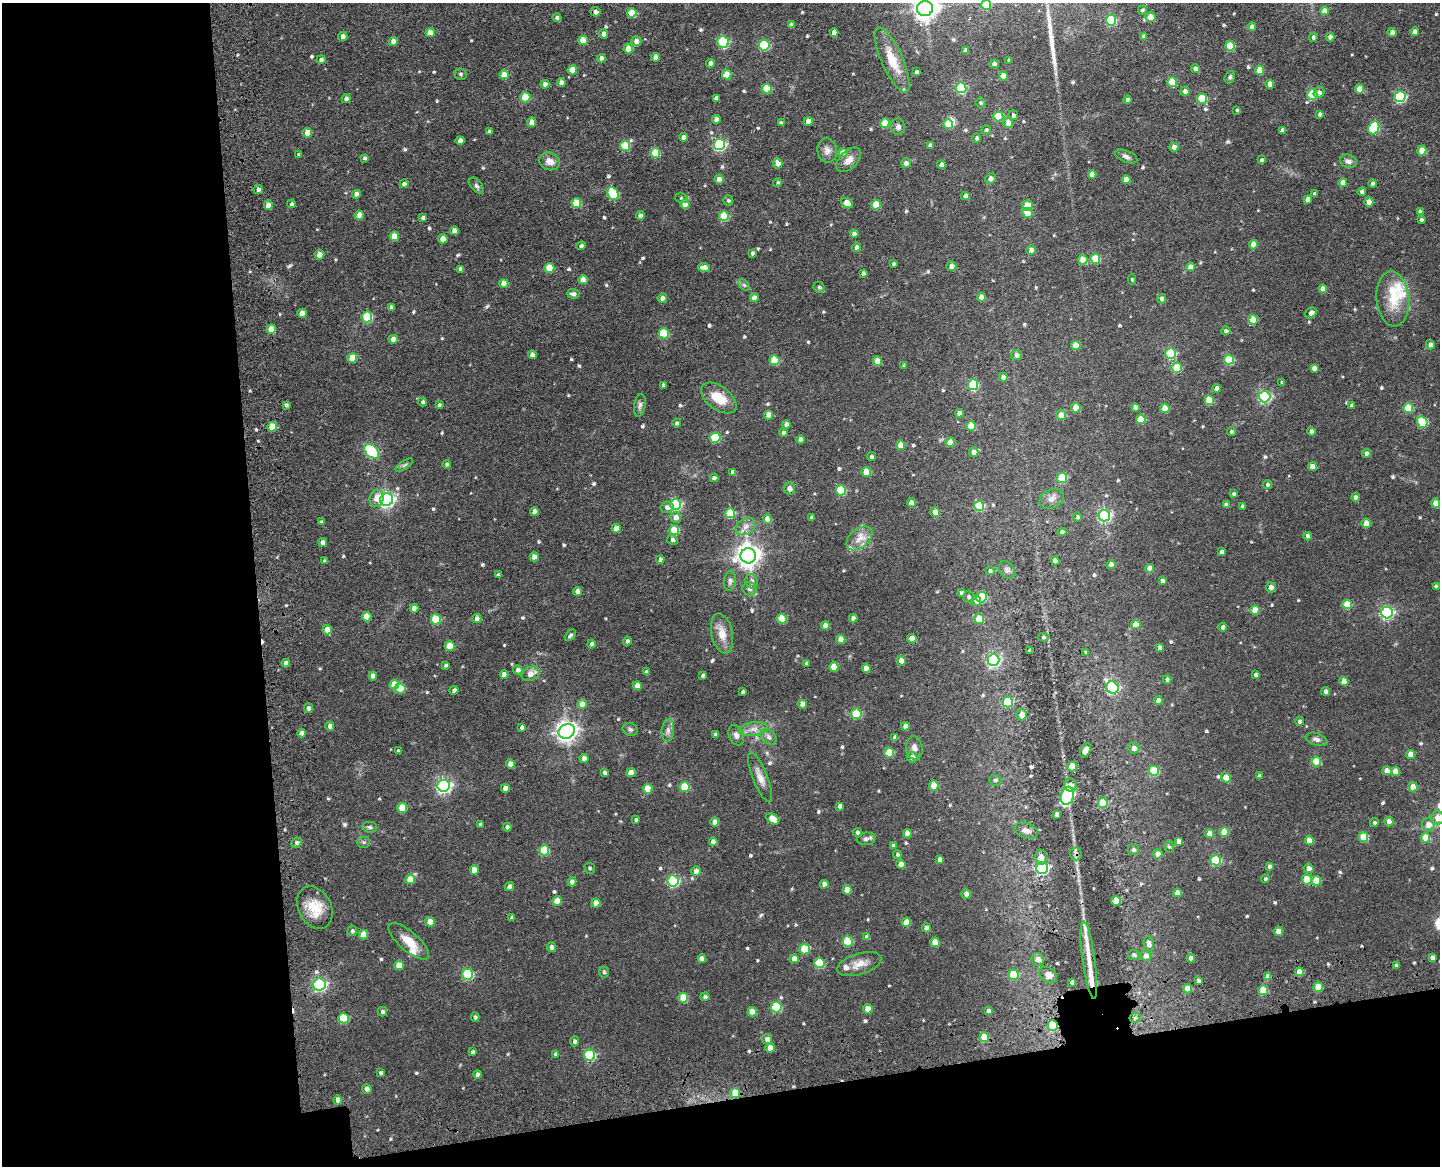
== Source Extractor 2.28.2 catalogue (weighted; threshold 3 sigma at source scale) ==
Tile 10 of 3 x 4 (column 1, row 4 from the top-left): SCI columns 305-1742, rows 113-1276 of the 4896 x 4920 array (HDU 1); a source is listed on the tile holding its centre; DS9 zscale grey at full resolution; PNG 1442 x 1168 px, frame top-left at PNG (2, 3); each listed source drawn as its Kron ellipse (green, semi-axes under 4 px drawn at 4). Shown black and unused: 24% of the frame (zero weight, under 3 of 4 exposures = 9% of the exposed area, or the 3 px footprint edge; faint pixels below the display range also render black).
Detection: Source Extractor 2.28.2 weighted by HDU 2 'WHT'; one run over the whole footprint, this tile lists its part. Background 0.0674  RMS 0.008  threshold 0.0358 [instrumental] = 3 sigma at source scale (4.5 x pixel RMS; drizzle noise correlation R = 1.50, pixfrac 1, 0.05/0.05 arcsec/px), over >= 5 px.
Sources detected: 646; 1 inside a brighter object's white glare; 2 cosmic-ray / hot-pixel residue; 1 long thin detection or spike segment (spike, bleed or trail) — neither listed nor drawn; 8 inside a brighter listed object's ellipse — not listed separately; of the other 634, all 500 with FLUX_AUTO >= 1.34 (the completeness limit of this list) listed and drawn (134 fainter detections not listed), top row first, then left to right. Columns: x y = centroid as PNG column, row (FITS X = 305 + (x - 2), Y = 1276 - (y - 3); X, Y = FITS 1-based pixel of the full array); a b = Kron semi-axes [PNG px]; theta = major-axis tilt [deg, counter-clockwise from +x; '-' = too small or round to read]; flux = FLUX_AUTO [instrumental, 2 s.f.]
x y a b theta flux
986 5 5 5 - 20
925 9 8 7 - 690
1142 10 4 4 - 1.5
1325 11 4 4 - 7.4
596 12 5 5 - 2.8
632 13 5 4 - 16
1150 17 5 5 - 9.7
557 18 4 4 - 1.8
1111 20 5 5 - 53
791 25 4 4 - 3.2
1252 27 4 4 - 3.3
834 32 4 4 - 5.9
1392 32 4 4 - 3.9
1415 32 4 4 - 3.9
430 33 5 4 - 9.2
603 34 5 4 - 3.5
343 36 4 4 - 3.5
1144 37 4 4 - 4.2
1313 37 4 4 - 2
1330 37 4 4 - 3.2
583 40 5 4 - 12
393 41 4 4 - 4.4
636 41 5 5 - 3.9
723 42 6 5 - 61
764 45 5 5 - 53
1230 46 5 5 - 24
628 49 4 4 - 10
965 50 4 4 - 3
656 57 4 4 - 4.8
601 58 4 4 - 3.5
321 60 4 4 - 2.5
892 60 35 10 -66 20
1009 60 4 4 - 1.8
711 63 5 4 - 3.7
994 64 4 4 - 4.4
1195 68 4 4 - 3.4
572 70 5 4 - 12
1259 70 5 4 - 12
916 72 3 3 - 2
460 74 6 5 - 1.8
504 75 5 4 - 11
727 75 5 4 - 16
1003 76 4 4 - 9.2
1230 77 6 5 - 1.5
561 82 4 4 - 3.6
1172 82 5 5 - 26
545 84 4 4 - 4
1270 84 4 4 - 7.8
961 88 5 5 - 64
767 89 5 5 - 26
1359 89 4 4 - 9.5
1185 91 4 4 - 2.9
1319 92 6 5 - 2.6
1312 95 5 5 - 41
525 97 5 5 - 25
1400 97 5 5 - 83
716 98 4 4 - 3.9
1202 98 5 5 - 34
346 99 4 4 - 3.3
1127 100 4 4 - 2.4
981 103 5 5 - 1.5
1237 110 3 3 - 1.4
1320 114 4 3 - 2
1013 115 5 4 - 2.6
998 116 5 5 - 36
716 119 4 4 - 5
808 121 4 4 - 7.1
532 122 4 4 - 7.1
781 123 4 3 - 1.6
885 123 5 5 - 20
1008 123 5 4 - 9.9
948 124 5 4 - 20
898 127 8 7 - 2.8
1374 128 7 5 67 58
986 130 5 4 - 1.4
1282 130 4 4 - 3.8
489 132 4 4 - 2.7
307 133 5 4 - 8.4
683 137 4 4 - 3.6
976 138 5 4 - 2.1
460 141 4 4 - 5
719 144 5 5 - 110
930 145 4 4 - 2.1
625 146 5 5 - 34
1174 147 4 4 - 7
827 150 12 9 -83 4.7
1422 151 4 4 - 16
843 152 5 4 - 8
655 153 5 5 - 26
299 155 4 4 - 1.4
1126 156 12 5 -22 2.6
365 158 4 3 - 1.6
849 160 15 9 43 6.2
1261 160 4 3 - 1.7
550 161 10 8 -22 6
1348 161 8 6 -17 3.5
906 163 5 5 - 3.2
778 164 5 4 - 4.5
942 165 4 4 - 4.8
1092 175 4 4 - 5.9
991 178 5 5 - 4.3
719 179 4 4 - 5.8
1126 180 4 4 - 11
778 182 5 4 - 1.5
1343 182 4 4 - 7.1
404 184 4 4 - 3.4
1373 184 4 4 - 2.4
476 186 9 5 -52 2
258 189 5 4 - 3
1362 192 4 4 - 3.3
613 193 7 5 -65 47
356 194 4 4 - 4.2
1315 194 4 3 - 1.9
965 196 4 4 - 3.7
681 198 6 5 - 1.4
1308 199 4 4 - 4.3
728 200 5 5 - 1.5
1369 202 4 4 - 8.6
576 203 5 5 - 22
847 203 6 4 -34 9.6
292 204 4 4 - 1.6
685 204 4 4 - 11
268 205 4 4 - 9.2
876 205 5 5 - 18
1027 206 5 5 - 22
1420 212 4 4 - 3.8
1027 213 5 4 - 14
359 215 4 4 - 8
640 216 4 4 - 3.3
724 216 5 5 - 32
423 218 4 4 - 3
1421 220 4 4 - 1.3
454 231 4 4 - 6.4
854 234 4 4 - 3.1
394 236 5 4 - 15
443 239 4 4 - 9.1
1253 245 4 4 - 10
581 246 5 4 - 2.1
857 247 4 4 - 3.5
1031 250 5 4 - 4.9
752 253 4 3 - 1.7
319 255 5 5 - 5.2
1095 259 5 5 - 34
1083 260 5 4 - 12
894 264 3 3 - 1.4
951 266 5 4 - 3.9
704 267 6 4 -5 4.1
1190 267 4 4 - 6
549 268 5 5 - 21
461 269 4 4 - 4
863 273 4 3 - 2
583 280 4 4 - 8.5
1132 280 5 4 - 1.4
504 284 4 4 - 7.9
744 285 7 4 -44 1.5
819 287 6 5 - 1.7
1323 289 4 4 - 6.4
573 294 6 5 - 3
981 297 4 4 - 5.8
662 298 5 4 - 5.1
754 298 4 4 - 4.7
1162 299 5 4 - 3
1393 299 28 16 -85 22
391 307 4 4 - 2
302 313 4 4 - 7.3
1311 313 6 5 - 3.5
367 317 5 5 - 46
1253 320 5 4 - 19
271 329 5 4 - 14
1226 331 4 4 - 1.8
664 333 5 5 - 40
393 339 4 4 - 5.7
1076 345 4 4 - 11
1430 345 4 4 - 3.2
1170 354 5 5 - 52
532 355 4 4 - 3.9
1017 355 5 5 - 3.6
352 358 5 5 - 15
774 360 5 5 - 25
1229 360 5 5 - 38
877 361 4 4 - 12
904 366 4 4 - 1.8
1177 368 5 5 - 32
1314 368 4 4 - 4.1
1003 377 4 4 - 3.4
1282 383 4 3 - 1.8
663 385 4 3 - 2.6
973 385 5 5 - 39
1217 388 4 4 - 3.5
1265 397 6 5 - 120
719 398 20 11 -37 18
1209 400 5 5 - 19
423 402 4 4 - 1.4
286 405 4 3 - 1.7
439 405 4 3 - 1.6
640 405 11 5 81 2.7
1352 406 4 4 - 3.2
1135 407 4 4 - 3.1
1076 408 5 5 - 13
1165 408 5 4 - 14
1408 408 5 5 - 23
959 413 4 4 - 4.4
768 415 4 4 - 6.2
1061 415 5 5 - 6.2
1141 419 4 4 - 20
1422 422 6 5 - 45
677 423 4 4 - 1.9
786 424 4 4 - 3.8
971 426 5 4 - 20
272 427 5 5 - 16
1311 431 4 4 - 4.8
1231 432 4 4 - 1.5
783 433 4 4 - 2.5
715 438 5 5 - 47
801 440 4 4 - 4.9
950 442 4 4 - 9.2
901 445 4 4 - 11
372 451 8 5 -44 81
974 452 5 4 - 4.6
1366 453 4 4 - 2.3
871 457 4 4 - 2.3
447 464 4 4 - 1.5
404 465 10 4 33 1.6
1312 467 4 4 - 8.2
733 472 4 4 - 3.2
866 472 5 4 - 16
714 478 4 4 - 3.4
1062 478 5 5 - 40
1267 484 4 4 - 1.8
789 488 6 6 - 2.6
841 490 5 5 - 37
1234 494 4 3 - 1.6
1355 497 4 4 - 2.6
377 498 8 7 - 7.3
1052 499 13 9 22 4.7
387 500 6 6 - 230
911 503 4 4 - 5.7
1436 503 4 4 - 11
675 505 5 5 - 74
1226 505 4 4 - 4.8
979 506 5 5 - 39
667 507 6 5 - 3.4
1242 507 4 3 - 2.6
534 511 4 4 - 4.1
935 512 5 5 - 5.8
730 513 5 5 - 33
1104 516 6 5 - 130
676 517 5 5 - 5.1
812 517 4 3 - 2.3
1078 517 4 4 - 1.6
767 519 4 4 - 9.2
321 522 4 4 - 1.5
1366 523 4 4 - 11
746 526 11 7 33 4.5
616 528 4 4 - 8.1
674 530 5 5 - 26
1062 532 4 4 - 2.3
1308 536 4 4 - 2.9
859 538 15 9 39 8.2
672 540 5 5 - 2.3
323 542 4 4 - 4.3
1222 552 4 4 - 2.9
748 556 7 7 - 670
534 557 4 4 - 5.8
660 559 4 4 - 2.2
325 561 4 4 - 1.5
1055 561 4 4 - 4
1111 565 4 4 - 5.7
1149 568 4 4 - 8.5
1007 570 9 7 -50 2.6
990 571 4 4 - 2
498 575 4 4 - 1.8
730 581 10 6 83 2.4
752 581 7 6 - 2.9
1162 581 4 4 - 2.3
1271 587 5 5 - 4.1
1436 587 4 4 - 2.5
749 589 7 7 - 3.8
578 591 4 4 - 4.3
962 593 4 4 - 3.3
969 597 6 5 - 2.1
982 597 5 5 - 34
976 601 5 5 - 4.7
1347 604 5 4 - 21
414 608 4 4 - 4.8
1255 610 5 4 - 16
1387 613 6 5 - 130
367 617 5 4 - 13
477 618 4 4 - 4.1
853 618 4 4 - 3.1
436 619 5 5 - 32
782 619 5 5 - 24
979 619 5 5 - 19
1136 624 4 4 - 9.8
825 625 4 4 - 7.3
1223 627 4 4 - 2.2
327 630 5 4 - 9.1
722 634 20 10 -78 10
570 635 6 4 46 1.8
1043 637 5 4 - 1.5
912 638 4 4 - 7.9
841 639 4 4 - 10
627 641 4 4 - 2
591 644 4 4 - 2.4
450 646 5 5 - 20
1159 647 4 3 - 2.3
1030 650 4 3 - 2.1
1086 652 4 3 - 1.6
993 660 6 6 - 130
901 661 5 4 - 5.2
286 663 4 4 - 4.2
806 663 4 3 - 1.4
446 665 3 3 - 1.6
834 667 5 4 - 16
866 668 4 4 - 8.6
518 670 5 4 - 3.3
646 672 4 4 - 2.1
504 674 4 4 - 6.1
531 674 9 6 24 6.8
703 675 4 4 - 1.4
1256 675 4 4 - 3.4
373 676 4 4 - 4.8
1167 679 4 4 - 2.2
1344 682 4 4 - 8.4
394 685 5 4 - 16
637 686 4 4 - 6.5
400 688 5 5 - 19
1112 688 6 5 - 110
454 690 4 4 - 2.4
1326 691 4 4 - 2.6
743 692 3 3 - 1.7
1158 700 4 4 - 4.1
1008 702 5 5 - 34
582 704 4 4 - 7.7
802 704 4 4 - 7.3
308 708 5 4 - 2.7
856 714 5 5 - 39
1022 715 5 5 - 7.5
1300 721 4 4 - 2
330 726 4 4 - 4
905 726 4 4 - 5.2
522 727 4 4 - 2.6
630 729 8 6 -23 1.9
754 729 14 7 9 5.2
668 730 11 6 85 3.4
567 731 8 7 - 500
302 733 4 4 - 3.6
716 734 4 4 - 2
736 735 11 7 -66 3.5
769 737 9 6 -46 2.9
895 737 4 4 - 3.3
1316 739 11 6 -18 2.9
914 748 12 8 -82 4.4
1134 748 5 5 - 4.1
398 751 3 3 - 1.5
1085 751 7 4 59 7.2
889 753 5 5 - 23
1411 754 4 4 - 9.9
912 757 5 5 - 5
584 758 4 4 - 4.5
1316 762 5 5 - 22
510 764 4 4 - 7.3
1072 767 5 5 - 13
1154 771 5 5 - 31
1387 771 4 4 - 7.3
1396 771 5 4 - 8.8
604 773 4 4 - 1.8
631 773 5 4 - 7.6
1259 776 4 4 - 2.8
760 777 27 7 -68 7.2
1226 777 5 4 - 10
995 780 6 5 - 2
1071 785 6 6 - 4.9
444 786 6 6 - 200
934 786 5 4 - 21
685 787 5 5 - 34
1413 787 4 4 - 12
505 788 4 4 - 5.6
648 789 5 5 - 17
1067 796 9 6 75 76
1103 803 5 5 - 19
840 806 4 4 - 3.1
402 808 5 5 - 19
1057 814 4 4 - 4.1
1437 818 6 6 - 7.3
773 819 7 4 -36 14
636 820 4 4 - 1.7
1389 821 5 4 - 4.7
715 822 4 4 - 5.9
1374 823 4 4 - 1.6
480 824 4 3 - 1.8
1428 824 6 6 - 6.5
370 827 7 5 -2 1.8
507 827 4 4 - 2.1
1026 831 12 7 -20 4.4
858 832 4 4 - 2
1224 832 5 4 - 16
907 833 4 4 - 5.7
1210 834 4 4 - 9.5
1363 837 5 4 - 24
1426 838 5 4 - 17
866 839 9 6 7 2.4
1309 840 4 4 - 10
1179 841 4 4 - 4
364 842 6 5 - 1.7
713 842 4 4 - 5.7
297 843 5 5 - 2
893 846 4 4 - 2
1169 847 6 4 -62 1.4
544 850 5 5 - 38
1133 850 5 5 - 2.3
897 854 4 4 - 1.6
1076 854 6 6 - 2.2
1158 854 5 4 - 5.4
1041 857 7 6 - 5.5
940 860 4 4 - 3.6
1216 860 5 5 - 57
901 864 5 4 - 9
1269 866 4 4 - 2
590 868 5 5 - 1.4
1042 868 6 6 - 110
1309 868 5 4 - 4.4
474 870 5 4 - 8.7
696 871 5 4 - 6
410 879 5 5 - 14
1265 879 4 4 - 1.7
1307 880 5 5 - 20
673 881 6 5 - 95
1316 881 5 5 - 17
572 882 4 4 - 4.1
824 884 4 4 - 3.8
509 886 5 4 - 3.4
847 890 4 4 - 10
1177 893 4 4 - 6.1
966 894 5 4 - 4.5
557 901 4 4 - 9.3
1116 901 5 4 - 12
596 903 4 4 - 7.7
315 908 22 16 -63 19
512 918 4 4 - 2.8
430 922 5 4 - 11
906 922 5 4 - 13
926 928 4 4 - 4.9
352 931 5 5 - 1.6
1278 931 4 4 - 8.3
363 935 5 4 - 12
867 937 4 4 - 3
409 941 25 9 -41 13
848 941 5 5 - 34
935 942 5 5 - 12
1149 944 8 5 -78 3.9
551 947 5 4 - 2.7
805 949 5 5 - 25
1134 955 6 5 - 1.7
1146 956 5 5 - 3.7
1432 957 4 4 - 3.7
1191 958 4 4 - 3.5
702 959 4 4 - 4.5
794 959 4 4 - 6.8
1038 959 6 6 - 4.5
1089 960 39 6 -82 17
819 963 5 5 - 35
859 964 23 10 17 9
399 965 5 4 - 12
1396 966 4 4 - 2.1
604 972 5 5 - 1.5
1299 972 4 4 - 8.5
468 974 5 5 - 66
1014 975 5 5 - 34
1048 975 10 7 -35 6.3
1268 976 4 4 - 6.6
1199 981 4 3 - 2.5
1072 982 3 3 - 1.9
319 985 6 6 - 150
1318 987 5 4 - 16
1188 989 4 4 - 11
1263 990 5 5 - 22
705 997 4 4 - 2
683 998 5 5 - 25
776 1007 5 5 - 48
868 1009 5 4 - 10
988 1011 4 4 - 3
383 1012 5 4 - 1.9
752 1012 5 4 - 13
475 1017 4 4 - 1.4
343 1018 5 5 - 29
1135 1018 6 5 - 1.6
1053 1026 5 5 - 26
984 1037 5 4 - 18
767 1039 5 5 - 3.5
575 1041 5 4 - 2.2
770 1048 4 4 - 5.9
472 1052 4 3 - 1.6
556 1054 4 4 - 1.9
590 1055 5 5 - 75
381 1073 3 3 - 1.5
477 1074 4 4 - 3
367 1089 5 4 - 3
735 1093 5 5 - 20
338 1100 4 4 - 6.4
Overlapping masked pixels (flux is a lower limit): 4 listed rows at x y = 1076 854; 1053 1026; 984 1037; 735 1093
Isophote crosses this tile's border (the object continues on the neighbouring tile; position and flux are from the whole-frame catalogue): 3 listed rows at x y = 986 5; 925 9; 1437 818